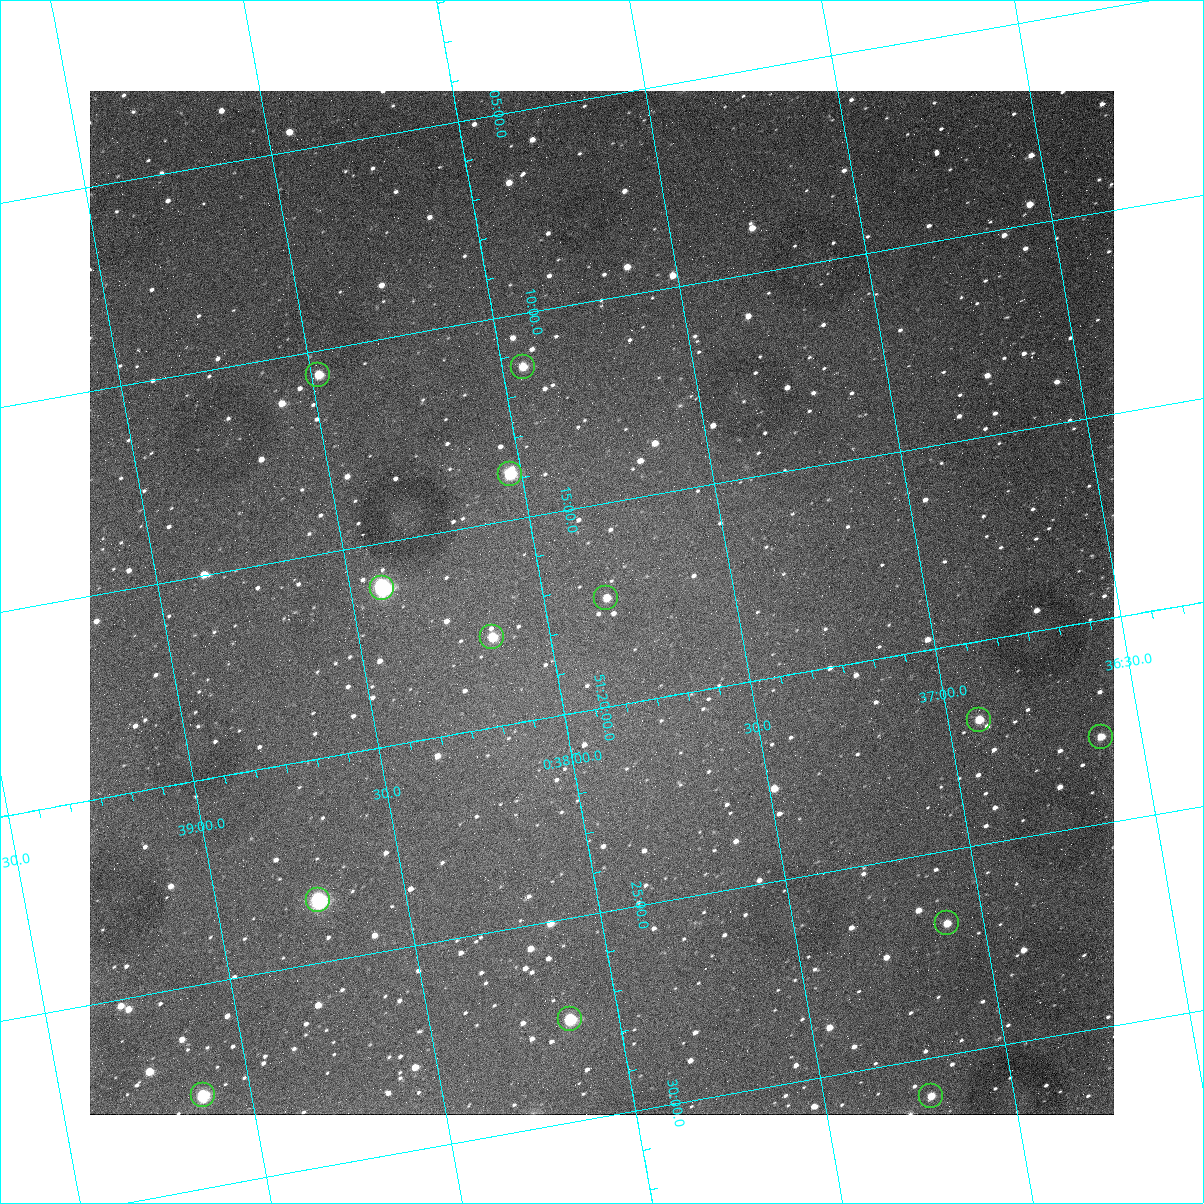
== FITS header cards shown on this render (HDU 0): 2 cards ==
NAXIS1  =                 1024
NAXIS2  =                 1024

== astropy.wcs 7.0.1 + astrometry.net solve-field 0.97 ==
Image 1024 x 1024 px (HDU 0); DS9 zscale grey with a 90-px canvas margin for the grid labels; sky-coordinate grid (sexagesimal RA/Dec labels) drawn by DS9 from the SOLVED WCS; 13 Tycho-2 reference stars matched to detected sources circled (green)
Header WCS: none
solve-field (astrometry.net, Tycho-2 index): SOLVED blind (the file carries no WCS)
Solved WCS: RA---TAN-SIP/DEC--TAN-SIP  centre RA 00:37:51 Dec +51:17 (9.46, +51.29 deg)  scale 1.49 arcsec/px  FOV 25.5' x 25.5'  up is -170 deg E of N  parity flipped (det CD > 0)
(file carries no celestial WCS; the grid is the blind solution)
Tycho-2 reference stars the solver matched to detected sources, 13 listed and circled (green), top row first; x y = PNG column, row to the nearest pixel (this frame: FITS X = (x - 90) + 1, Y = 1024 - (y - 91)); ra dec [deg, ICRS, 3 dp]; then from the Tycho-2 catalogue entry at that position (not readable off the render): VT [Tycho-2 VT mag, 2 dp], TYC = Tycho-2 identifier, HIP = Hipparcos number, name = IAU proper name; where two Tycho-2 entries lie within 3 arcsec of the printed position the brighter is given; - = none
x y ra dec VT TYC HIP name
523 367 9.486 +51.188 10.87 3261-2086-1 - -
318 375 9.620 +51.177 10.71 3261-2090-1 - -
510 474 9.507 +51.231 9.24 3261-2068-1 - -
382 588 9.604 +51.268 7.70 3261-1879-1 3018 -
606 598 9.459 +51.289 11.04 3261-1703-1 - -
492 637 9.538 +51.296 10.24 3261-1493-1 - -
979 720 9.229 +51.365 11.03 3261-2198-1 - -
1101 737 9.152 +51.381 11.06 3261-1519-1 - -
318 900 9.683 +51.391 7.88 3261-1837-1 - -
947 923 9.274 +51.446 10.91 3261-1253-1 - -
570 1019 9.532 +51.458 9.03 3261-1423-1 - -
203 1095 9.782 +51.462 9.45 3261-1155-1 - -
931 1096 9.305 +51.516 11.13 3261-2117-1 - -